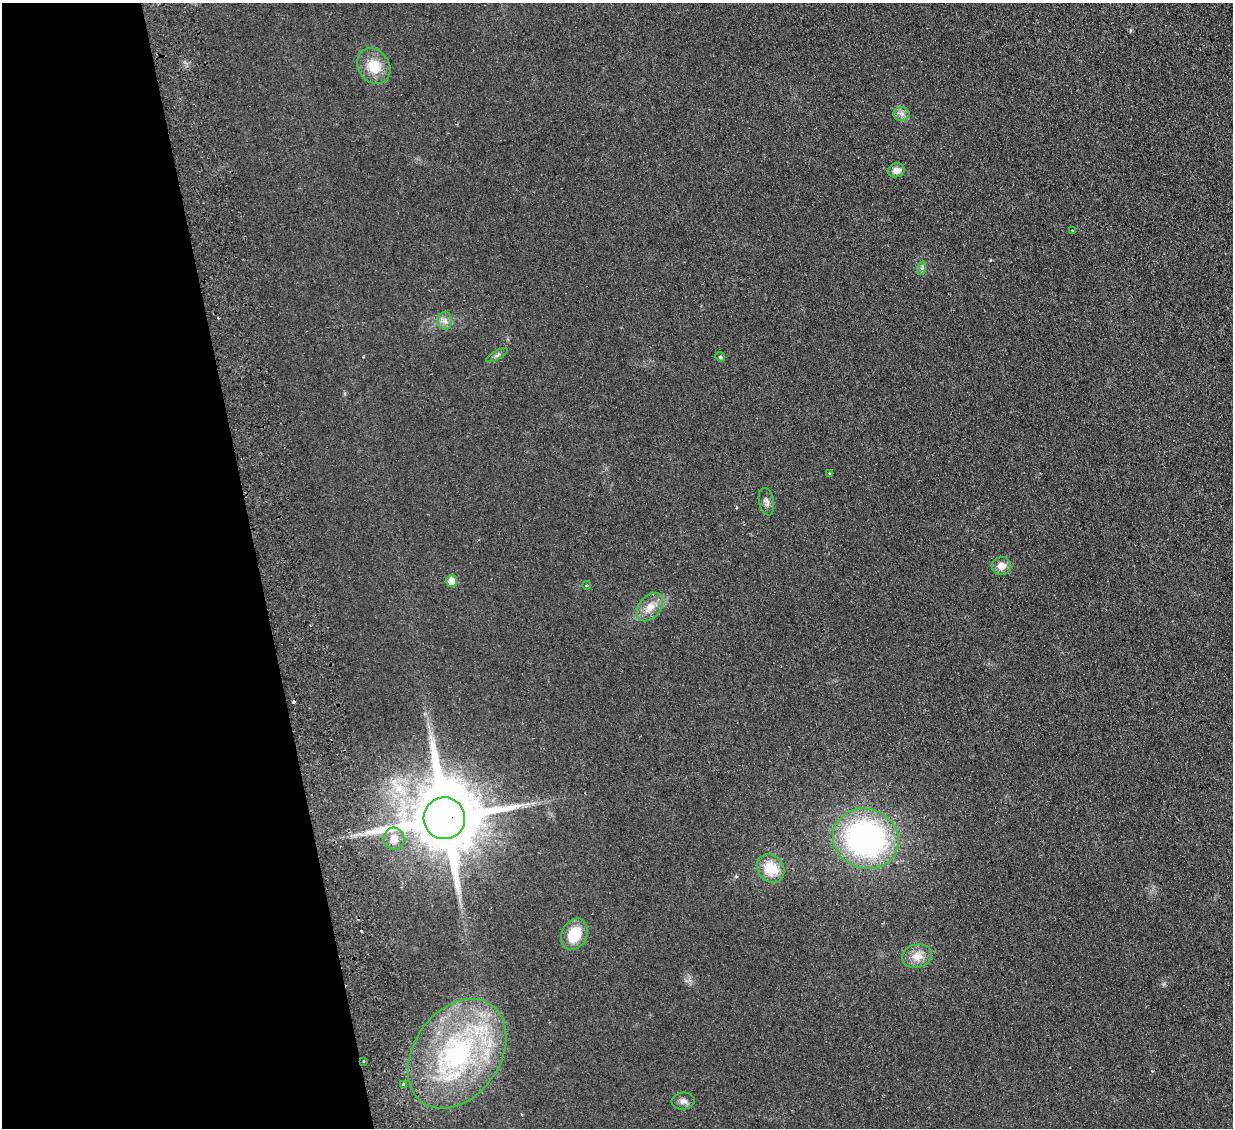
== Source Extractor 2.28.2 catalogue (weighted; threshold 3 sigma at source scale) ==
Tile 5 of 4 x 4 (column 1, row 2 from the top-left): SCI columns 58-1288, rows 2412-3537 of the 5040 x 4933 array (HDU 1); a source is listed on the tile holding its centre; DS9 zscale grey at full resolution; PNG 1235 x 1130 px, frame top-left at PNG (2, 3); each listed source drawn as its Kron ellipse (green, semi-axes under 4 px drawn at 4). Shown black and unused: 21% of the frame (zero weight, under 2 of 3 exposures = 3% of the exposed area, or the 3 px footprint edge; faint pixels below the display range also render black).
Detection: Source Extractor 2.28.2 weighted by HDU 2 'WHT'; one run over the whole footprint, this tile lists its part. Background 0.0363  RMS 0.0063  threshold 0.0285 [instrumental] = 3 sigma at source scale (4.5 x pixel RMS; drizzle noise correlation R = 1.50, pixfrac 1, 0.05/0.05 arcsec/px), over >= 5 px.
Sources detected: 25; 1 cosmic-ray / hot-pixel residue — neither listed nor drawn; the other 24 listed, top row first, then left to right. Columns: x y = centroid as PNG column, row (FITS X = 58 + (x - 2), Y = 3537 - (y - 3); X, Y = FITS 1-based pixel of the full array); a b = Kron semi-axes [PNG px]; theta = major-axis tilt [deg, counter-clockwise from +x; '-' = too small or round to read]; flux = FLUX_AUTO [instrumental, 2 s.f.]
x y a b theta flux
374 66 19 15 -53 14
902 114 8 7 - 2.5
896 170 8 7 - 4.4
1072 231 3 2 - 0.46
922 268 7 4 71 1.2
445 321 9 7 -87 2.8
497 355 12 4 30 1.8
720 357 5 4 - 0.89
830 473 4 3 - 0.74
766 502 14 7 -78 2.6
1001 566 10 9 - 5.5
452 581 6 5 - 9.8
587 585 4 3 - 0.56
650 607 16 11 51 7.1
444 818 21 21 - 6600
394 839 11 10 - 6.4
866 839 33 29 -19 150
771 868 15 13 -52 16
574 934 16 12 63 18
917 956 15 11 17 7.4
457 1054 60 43 54 110
364 1061 3 2 - 0.91
404 1085 4 3 - 2.3
683 1101 11 8 6 3
Overlapping masked pixels (flux is a lower limit): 2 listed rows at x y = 444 818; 364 1061